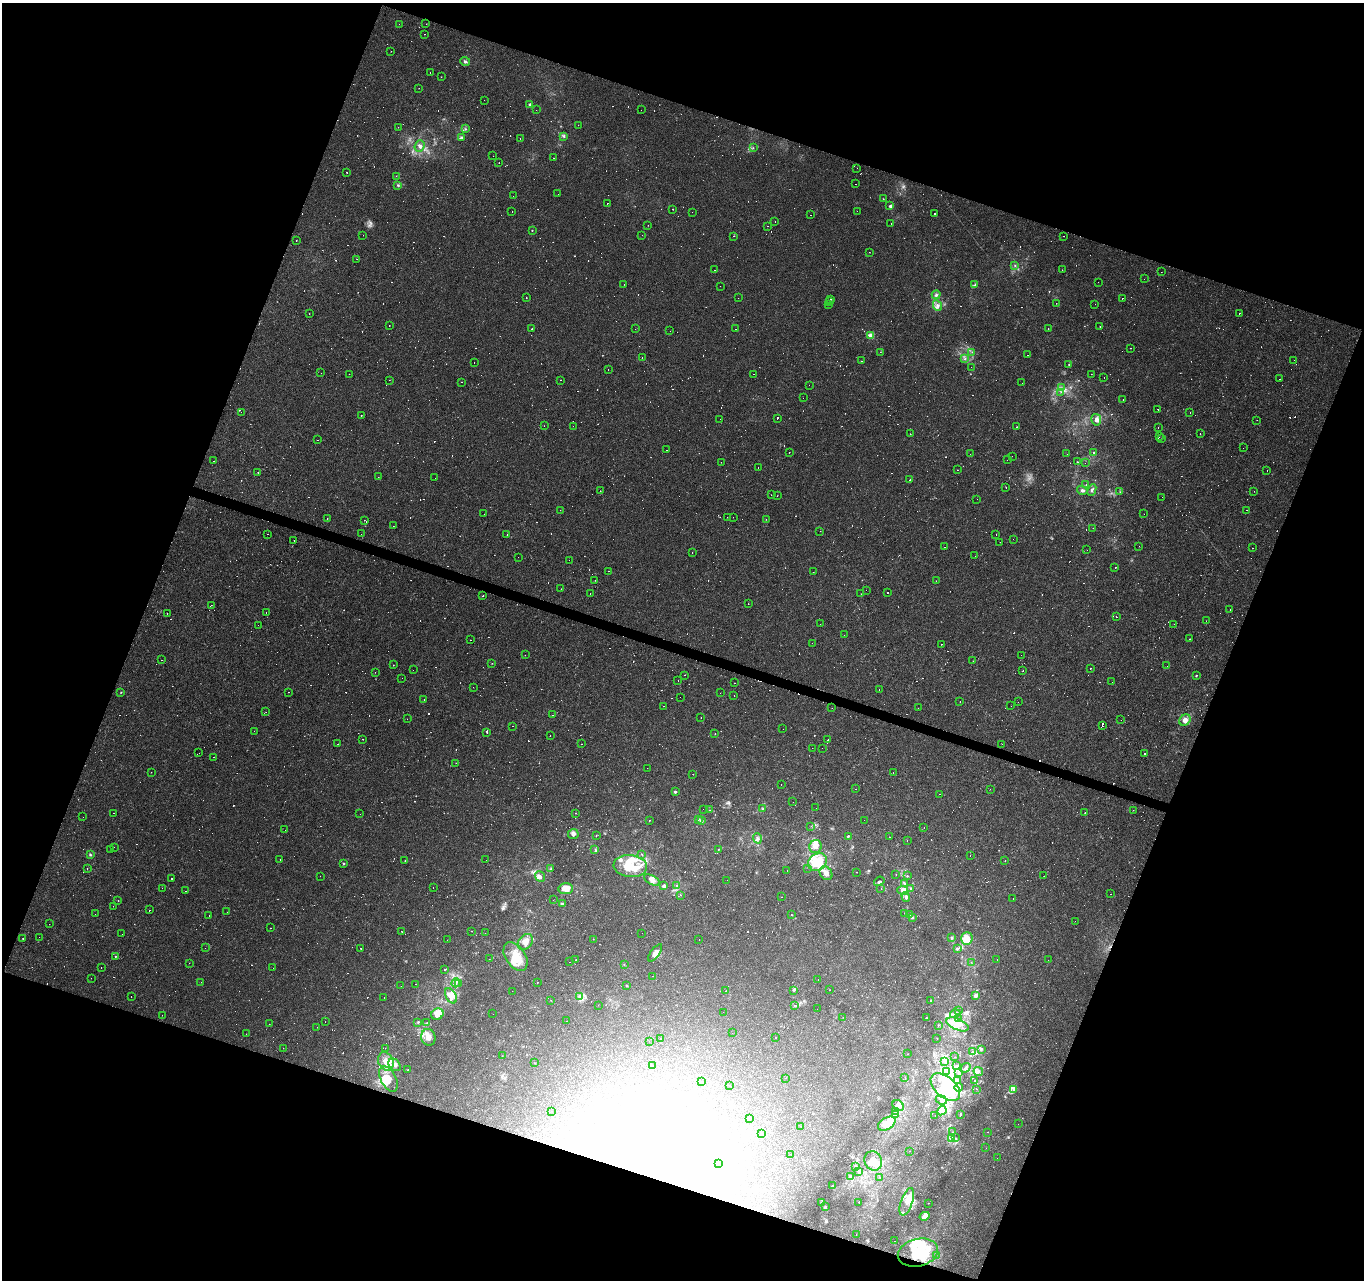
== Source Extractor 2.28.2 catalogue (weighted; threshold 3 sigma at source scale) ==
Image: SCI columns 6-5451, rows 277-5385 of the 5451 x 5596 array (HDU 1 of 3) = the unmasked area's bounding box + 8 px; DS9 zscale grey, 4 x 4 block average (1 PNG px = mean of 4 x 4 image px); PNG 1366 x 1282 px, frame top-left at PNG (2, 3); each listed source drawn as its Kron ellipse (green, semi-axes under 4 px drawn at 4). Shown black and unused: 40% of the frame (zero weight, under 2 of 3 exposures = <1% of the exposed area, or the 3 px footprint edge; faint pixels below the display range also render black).
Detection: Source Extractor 2.28.2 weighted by HDU 2 'WHT'. Background 0.00169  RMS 0.002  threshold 0.00919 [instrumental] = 3 sigma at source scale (4.5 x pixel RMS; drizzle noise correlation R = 1.50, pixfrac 1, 0.0396/0.0396 arcsec/px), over >= 5 px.
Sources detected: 1609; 50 too faint to see at this stretch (4 x 4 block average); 36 inside a brighter object's white glare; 800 cosmic-ray / hot-pixel residue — neither listed nor drawn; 11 coinciding with a brighter row at this scale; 39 inside a brighter listed object's ellipse — not listed separately; of the other 673, all 500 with FLUX_AUTO >= 0.299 (the completeness limit of this list) listed and drawn (173 fainter detections not listed), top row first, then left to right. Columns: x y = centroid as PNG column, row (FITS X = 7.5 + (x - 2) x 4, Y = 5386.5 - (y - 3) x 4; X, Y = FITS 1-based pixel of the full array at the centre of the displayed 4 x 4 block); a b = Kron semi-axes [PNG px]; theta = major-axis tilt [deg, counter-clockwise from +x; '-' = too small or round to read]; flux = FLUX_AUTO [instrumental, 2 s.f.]
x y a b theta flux
399 24 2 2 - 0.3
426 24 2 2 - 0.31
424 34 2 2 - 1.9
391 51 2 2 - 0.42
465 62 5 3 - 2.5
430 72 2 2 - 0.54
441 77 2 2 - 0.37
419 88 2 2 - 0.35
484 100 2 2 - 0.45
529 105 2 2 - 2.6
536 110 2 2 - 0.33
641 110 2 2 - 0.35
578 125 2 2 - 0.9
398 127 2 2 - 0.3
466 129 2 2 - 0.53
563 136 3 2 - 1.1
462 138 3 2 - 2.2
520 138 2 2 - 2.2
420 146 6 4 67 4.1
753 148 2 2 - 0.62
493 156 2 2 - 0.55
553 158 2 2 - 0.92
499 163 2 2 - 0.85
857 168 2 2 - 2.5
347 172 2 2 - 3.6
396 176 2 2 - 0.4
856 184 2 2 - 0.51
398 185 3 2 - 1.3
558 194 2 2 - 0.78
513 196 2 2 - 0.5
883 199 2 2 - 0.55
607 203 2 2 - 1.5
890 206 4 3 - 1.9
673 209 2 2 - 0.68
857 211 2 2 - 0.43
512 212 2 2 - 1.8
692 212 2 2 - 2.3
935 214 2 2 - 1.2
810 215 2 2 - 0.49
775 222 2 2 - 0.66
891 223 2 2 - 0.75
648 225 2 2 - 0.88
767 226 2 2 - 0.41
532 230 2 2 - 0.71
363 235 2 2 - 0.73
642 235 2 2 - 0.62
733 236 2 2 - 0.35
1064 236 2 2 - 0.31
296 240 2 2 - 0.82
869 252 2 2 - 0.32
357 259 2 2 - 0.36
1015 266 2 2 - 0.95
715 270 2 2 - 1.6
1062 270 2 2 - 0.35
1161 272 2 2 - 0.32
1144 279 2 2 - 0.89
1098 282 2 2 - 0.48
624 284 2 2 - 0.48
975 285 4 2 - 1.7
720 286 2 2 - 0.4
936 295 4 3 - 2.3
526 298 2 2 - 0.96
738 298 2 2 - 1.5
830 299 2 2 - 430
1122 299 2 2 - 0.93
829 302 2 2 - 1100
1056 303 2 2 - 0.33
1095 304 2 2 - 4.5
828 305 2 2 - 520
937 305 6 3 -64 3.1
309 314 2 2 - 0.35
1239 314 2 2 - 3000
389 325 2 2 - 0.41
1100 326 2 2 - 0.41
532 329 2 2 - 0.88
635 329 2 2 - 4.3
735 329 2 2 - 0.4
1048 329 2 2 - 0.41
670 331 2 2 - 0.42
871 336 2 2 - 45
1131 348 2 2 - 0.49
880 352 2 2 - 0.97
972 352 2 2 - 0.56
1027 355 2 2 - 3.8
642 358 2 2 - 0.51
964 359 2 2 - 0.44
1294 360 2 2 - 1.4
861 361 2 2 - 0.5
474 363 2 2 - 0.72
1069 365 2 2 - 0.58
971 367 2 2 - 0.44
608 369 2 2 - 0.83
321 373 2 2 - 0.35
349 374 2 2 - 5.1
754 374 2 2 - 0.66
1091 374 2 2 - 2.1
1104 377 2 2 - 0.32
1280 379 2 2 - 0.74
389 380 2 2 - 0.38
560 380 2 2 - 1
461 382 2 2 - 0.48
1022 383 2 2 - 0.33
809 385 2 2 - 0.94
1062 388 2 2 - 0.58
1061 392 2 2 - 0.43
803 398 2 2 - 0.36
1123 400 2 2 - 0.84
1158 409 2 2 - 1.4
241 412 2 2 - 0.39
1190 413 2 2 - 0.32
361 415 2 2 - 1.2
720 419 2 2 - 0.75
777 419 2 2 - 230
1096 420 6 5 - 5.3
1257 420 2 2 - 0.73
544 426 2 2 - 0.32
573 426 2 2 - 0.55
1017 427 2 2 - 0.78
1158 427 2 2 - 1
910 434 2 2 - 0.33
1200 434 2 2 - 1.1
1159 437 2 2 - 1.5
1162 439 2 2 - 0.58
318 440 2 2 - 0.32
1243 448 2 2 - 1.1
666 450 2 2 - 0.41
789 452 2 2 - 0.38
1094 453 2 2 - 4
970 454 2 2 - 0.95
1067 454 2 2 - 0.34
1012 456 2 2 - 0.36
1007 460 2 2 - 0.46
214 461 2 2 - 0.44
721 462 2 2 - 0.38
1077 462 2 2 - 4
1085 463 2 2 - 0.5
758 467 2 2 - 1.6
957 470 2 2 - 0.49
1267 470 2 2 - 0.43
258 472 2 2 - 0.46
378 477 2 2 - 0.31
435 478 2 2 - 0.42
910 480 2 2 - 2.2
1086 485 2 2 - 0.3
1006 487 2 2 - 0.43
1082 490 5 4 - 2.7
1092 490 6 3 65 2.9
600 491 2 2 - 0.39
1254 491 2 2 - 0.86
1120 492 2 2 - 0.42
771 495 2 2 - 0.33
777 496 2 2 - 0.31
1162 497 2 2 - 0.52
977 499 2 2 - 0.31
560 510 2 2 - 0.32
1247 510 2 2 - 0.55
484 514 2 2 - 0.34
1144 514 2 2 - 0.37
727 517 2 2 - 0.35
733 517 2 2 - 0.5
327 518 2 2 - 0.75
766 519 2 2 - 0.36
364 520 2 2 - 0.91
393 526 2 2 - 2.8
1093 528 2 2 - 0.34
820 531 2 2 - 3.2
268 534 2 2 - 0.57
361 534 2 2 - 1
507 534 2 2 - 0.86
996 535 2 2 - 0.31
1013 539 2 2 - 0.75
294 540 2 2 - 0.42
1000 542 2 2 - 0.54
1139 546 2 2 - 3.7
945 547 2 2 - 3.7
1252 548 2 2 - 0.4
1087 550 2 2 - 0.71
692 553 2 2 - 0.5
975 556 2 2 - 0.37
518 557 2 2 - 0.75
569 560 2 2 - 0.74
1115 568 2 2 - 3.1
608 571 2 2 - 3
813 572 2 2 - 0.84
595 580 2 2 - 0.33
936 581 2 2 - 0.67
561 589 2 2 - 0.42
866 590 2 2 - 1.6
887 592 2 2 - 2.3
590 593 2 2 - 1
861 594 2 2 - 1.7
483 596 2 2 - 0.67
748 604 2 2 - 0.43
211 605 2 2 - 0.31
1230 609 2 2 - 0.53
167 613 2 2 - 1.9
266 613 2 2 - 0.65
1116 617 2 2 - 23
1206 621 2 2 - 0.32
820 624 2 2 - 0.97
1174 624 2 2 - 0.39
258 625 2 2 - 0.77
844 635 2 2 - 0.42
1189 639 2 2 - 0.75
471 640 2 2 - 0.68
812 643 2 2 - 0.52
942 644 2 2 - 5.9
525 655 2 2 - 0.5
1021 655 2 2 - 0.53
161 660 2 2 - 9.5
973 661 2 2 - 0.61
492 663 2 2 - 0.4
393 665 2 2 - 0.33
1167 666 2 2 - 0.97
1090 668 2 2 - 0.73
413 670 2 2 - 3.5
1023 670 2 2 - 0.74
375 672 2 2 - 1.8
685 675 2 2 - 0.54
1196 675 3 2 - 0.76
402 678 2 2 - 5.4
678 681 2 2 - 0.43
1112 682 2 2 - 0.31
734 683 2 2 - 0.41
473 687 2 2 - 0.36
879 690 2 2 - 0.41
121 692 2 2 - 0.61
288 692 2 2 - 0.8
720 693 2 2 - 0.59
734 696 2 2 - 0.4
680 697 2 2 - 0.5
424 699 2 2 - 0.42
960 702 2 2 - 0.7
1018 702 2 2 - 0.76
664 706 2 2 - 0.32
1011 706 2 2 - 0.6
832 708 2 2 - 0.63
918 708 2 2 - 0.31
266 712 2 2 - 0.34
553 715 2 2 - 0.77
701 718 2 2 - 0.37
407 719 2 2 - 0.7
1121 720 2 2 - 0.42
1185 720 6 5 - 7.9
1102 725 2 2 - 6300
512 726 2 2 - 0.77
783 729 2 2 - 0.64
254 731 2 2 - 3.7
487 732 2 2 - 0.72
715 734 2 2 - 0.92
550 736 2 2 - 0.65
363 739 2 2 - 1.2
828 740 2 2 - 480
338 744 2 2 - 0.46
581 744 2 2 - 0.48
1002 744 2 2 - 1.1
812 748 2 2 - 0.66
822 748 2 2 - 0.44
199 753 2 2 - 0.4
1145 753 2 2 - 1.3
213 757 2 2 - 1.4
456 763 2 2 - 0.33
647 768 2 2 - 0.9
151 772 2 2 - 0.33
893 773 2 2 - 0.5
693 774 2 2 - 1.7
781 785 2 2 - 1.5
856 789 2 2 - 0.64
990 789 2 2 - 0.3
675 792 2 2 - 5.7
939 794 2 2 - 0.57
793 802 2 2 - 1.1
763 808 3 2 - 0.52
816 808 2 2 - 0.91
703 809 2 2 - 0.33
709 810 2 2 - 0.32
1133 810 2 2 - 0.34
1085 812 2 2 - 0.85
114 813 2 2 - 0.57
576 813 2 2 - 0.45
360 814 2 2 - 1.1
83 817 2 2 - 1.3
698 819 3 2 - 1.2
649 820 2 2 - 0.59
864 820 2 2 - 0.69
702 821 4 3 - 2.2
811 826 2 2 - 0.47
924 828 2 2 - 0.5
285 830 2 2 - 24
573 834 5 5 - 4.3
596 836 2 2 - 0.32
848 836 2 2 - 1.6
889 837 2 2 - 0.55
757 838 5 3 - 3.2
907 840 2 2 - 0.31
815 846 6 6 - 6.7
114 847 2 2 - 1.1
110 849 2 2 - 0.41
595 849 2 2 - 0.62
718 849 2 2 - 0.38
90 855 3 2 - 1.4
642 855 2 2 - 0.42
970 855 2 2 - 0.3
280 859 2 2 - 2
486 860 2 2 - 0.59
1005 860 2 2 - 1
405 861 2 2 - 0.54
817 862 10 8 36 45
344 863 2 2 - 1.4
630 866 17 11 -5 34
808 868 2 2 - 0.35
87 869 2 2 - 1.7
551 869 3 3 - 1.3
787 870 2 2 - 0.91
857 872 2 2 - 0.34
826 873 7 6 - 8.4
896 874 2 2 - 0.51
320 876 2 2 - 0.31
907 876 2 2 - 0.76
1044 876 2 2 - 0.31
540 877 5 4 - 4.4
172 878 2 2 - 1.1
652 880 9 4 -30 5.3
727 880 2 2 - 1.3
879 881 5 2 - 1.8
905 883 2 2 - 0.77
677 885 2 2 - 0.42
663 886 4 3 - 1.9
433 887 2 2 - 1
162 888 2 2 - 6.6
910 888 3 2 - 0.99
566 889 7 5 4 16
881 889 2 2 - 8
903 890 5 3 - 4.5
186 891 2 2 - 0.87
1111 894 2 2 - 1.3
680 895 2 2 - 0.37
781 897 2 2 - 0.3
906 897 5 4 - 4.3
1013 898 2 2 - 1.5
553 900 2 2 - 1.2
118 901 2 2 - 0.61
563 904 2 2 - 1.7
113 906 2 2 - 1.9
150 910 2 2 - 0.37
227 912 2 2 - 0.33
904 913 2 2 - 0.36
95 914 2 2 - 0.41
910 914 4 2 - 2.9
792 915 2 2 - 0.49
209 916 2 2 - 2.1
912 917 3 3 - 2.3
1075 921 2 2 - 1.1
49 924 2 2 - 2.2
270 928 2 2 - 1
471 931 2 2 - 1.3
402 932 2 2 - 0.81
485 933 2 2 - 0.38
642 933 2 2 - 0.8
122 934 2 2 - 0.93
39 937 2 2 - 0.54
951 938 3 2 - 1.3
23 939 2 2 - 0.57
593 939 2 2 - 0.42
967 939 6 5 - 20
447 940 2 2 - 0.34
699 940 2 2 - 0.87
525 942 9 6 53 12
205 948 2 2 - 0.36
360 948 2 2 - 0.54
957 949 3 3 - 2.5
655 953 10 3 53 4.7
115 956 2 2 - 0.87
516 957 16 9 -56 27
489 959 2 2 - 0.38
576 960 2 2 - 0.71
997 960 2 2 - 1.7
1048 960 2 2 - 0.44
569 962 2 2 - 0.51
971 962 2 2 - 0.32
189 963 2 2 - 0.95
624 964 2 2 - 0.35
101 968 2 2 - 1.4
273 968 2 2 - 0.4
445 970 2 2 - 0.59
653 976 2 2 - 0.63
91 978 2 2 - 0.8
818 980 2 2 - 1.4
201 982 2 2 - 0.38
537 982 2 2 - 0.86
456 983 4 2 - 2.3
459 983 2 2 - 0.34
416 984 2 2 - 0.38
626 985 2 2 - 1.6
401 986 2 2 - 0.4
793 990 3 2 - 1.2
830 990 2 2 - 0.46
512 991 2 2 - 1.6
726 991 2 2 - 0.4
975 995 3 3 - 3.2
131 996 2 2 - 0.66
451 996 8 5 -61 9.5
580 996 3 2 - 2.1
384 998 2 2 - 0.49
551 1000 2 2 - 0.51
931 1000 2 2 - 1
598 1005 2 2 - 0.47
794 1005 2 2 - 0.47
817 1009 2 2 - 1.3
958 1011 2 2 - 0.77
723 1012 2 2 - 1.4
437 1014 6 5 - 11
493 1014 2 2 - 0.74
955 1014 5 3 - 3.5
162 1015 2 2 - 0.3
843 1017 2 2 - 0.33
926 1018 2 2 - 0.85
958 1019 4 2 - 1.9
567 1021 2 2 - 0.85
325 1022 2 2 - 0.42
418 1023 2 2 - 0.37
427 1023 3 2 - 0.99
269 1024 2 2 - 1.7
957 1024 12 5 -22 15
938 1025 2 2 - 0.56
317 1027 2 2 - 0.61
732 1033 2 2 - 0.37
246 1034 2 2 - 0.34
428 1037 8 7 - 9.9
776 1038 2 2 - 5.4
937 1038 2 2 - 0.4
660 1039 2 2 - 0.58
649 1041 2 2 - 0.35
283 1048 2 2 - 0.95
385 1048 2 2 - 0.9
981 1049 3 3 - 1.8
972 1052 2 2 - 1
908 1054 2 2 - 0.32
502 1056 2 2 - 1.3
955 1057 2 2 - 0.48
386 1061 9 7 -65 13
944 1062 2 2 - 0.6
534 1063 2 2 - 1.3
395 1065 7 5 -45 6.6
653 1066 2 2 - 6.2
957 1066 4 2 - 1.8
966 1068 5 2 - 1.9
408 1070 2 2 - 0.62
947 1071 2 2 - 0.78
978 1072 5 3 - 3.1
959 1073 3 2 - 1.3
785 1078 2 2 - 0.82
905 1078 2 2 - 0.4
388 1079 14 7 -64 14
958 1080 3 2 - 1.1
975 1081 3 3 - 1.3
701 1082 2 2 - 0.36
729 1086 2 2 - 0.82
945 1087 17 10 -41 58
959 1087 4 3 - 2.5
977 1089 2 2 - 0.53
1014 1089 4 2 - 2
941 1100 6 4 -23 5.6
898 1106 6 5 - 5.9
552 1111 2 2 - 0.31
942 1111 5 3 - 3
895 1112 2 2 - 1.4
960 1114 3 2 - 0.8
895 1115 2 2 - 0.54
935 1116 2 2 - 0.37
749 1118 2 2 - 0.33
887 1124 9 6 32 22
1018 1124 2 2 - 0.79
801 1126 2 2 - 0.4
953 1132 2 2 - 0.58
987 1132 2 2 - 1.8
761 1133 2 2 - 0.91
952 1138 2 2 - 1.3
955 1138 2 2 - 0.37
986 1148 2 2 - 0.52
910 1151 2 2 - 0.72
790 1154 2 2 - 0.41
997 1158 2 2 - 0.52
873 1161 10 8 -64 15
718 1164 2 2 - 3.2
856 1166 4 2 - 1.1
859 1172 3 3 - 2.6
850 1176 4 2 - 5
880 1177 2 2 - 0.68
833 1186 4 3 - 1.3
821 1202 2 2 - 0.57
859 1202 2 2 - 0.76
907 1202 14 5 71 12
928 1203 2 2 - 0.33
825 1206 3 2 - 0.91
925 1216 5 4 - 9.3
856 1235 2 2 - 0.75
895 1241 2 2 - 0.7
918 1253 20 13 14 62
936 1256 2 2 - 1.1
Diffuse or blended objects may show on this block-average render without a row.